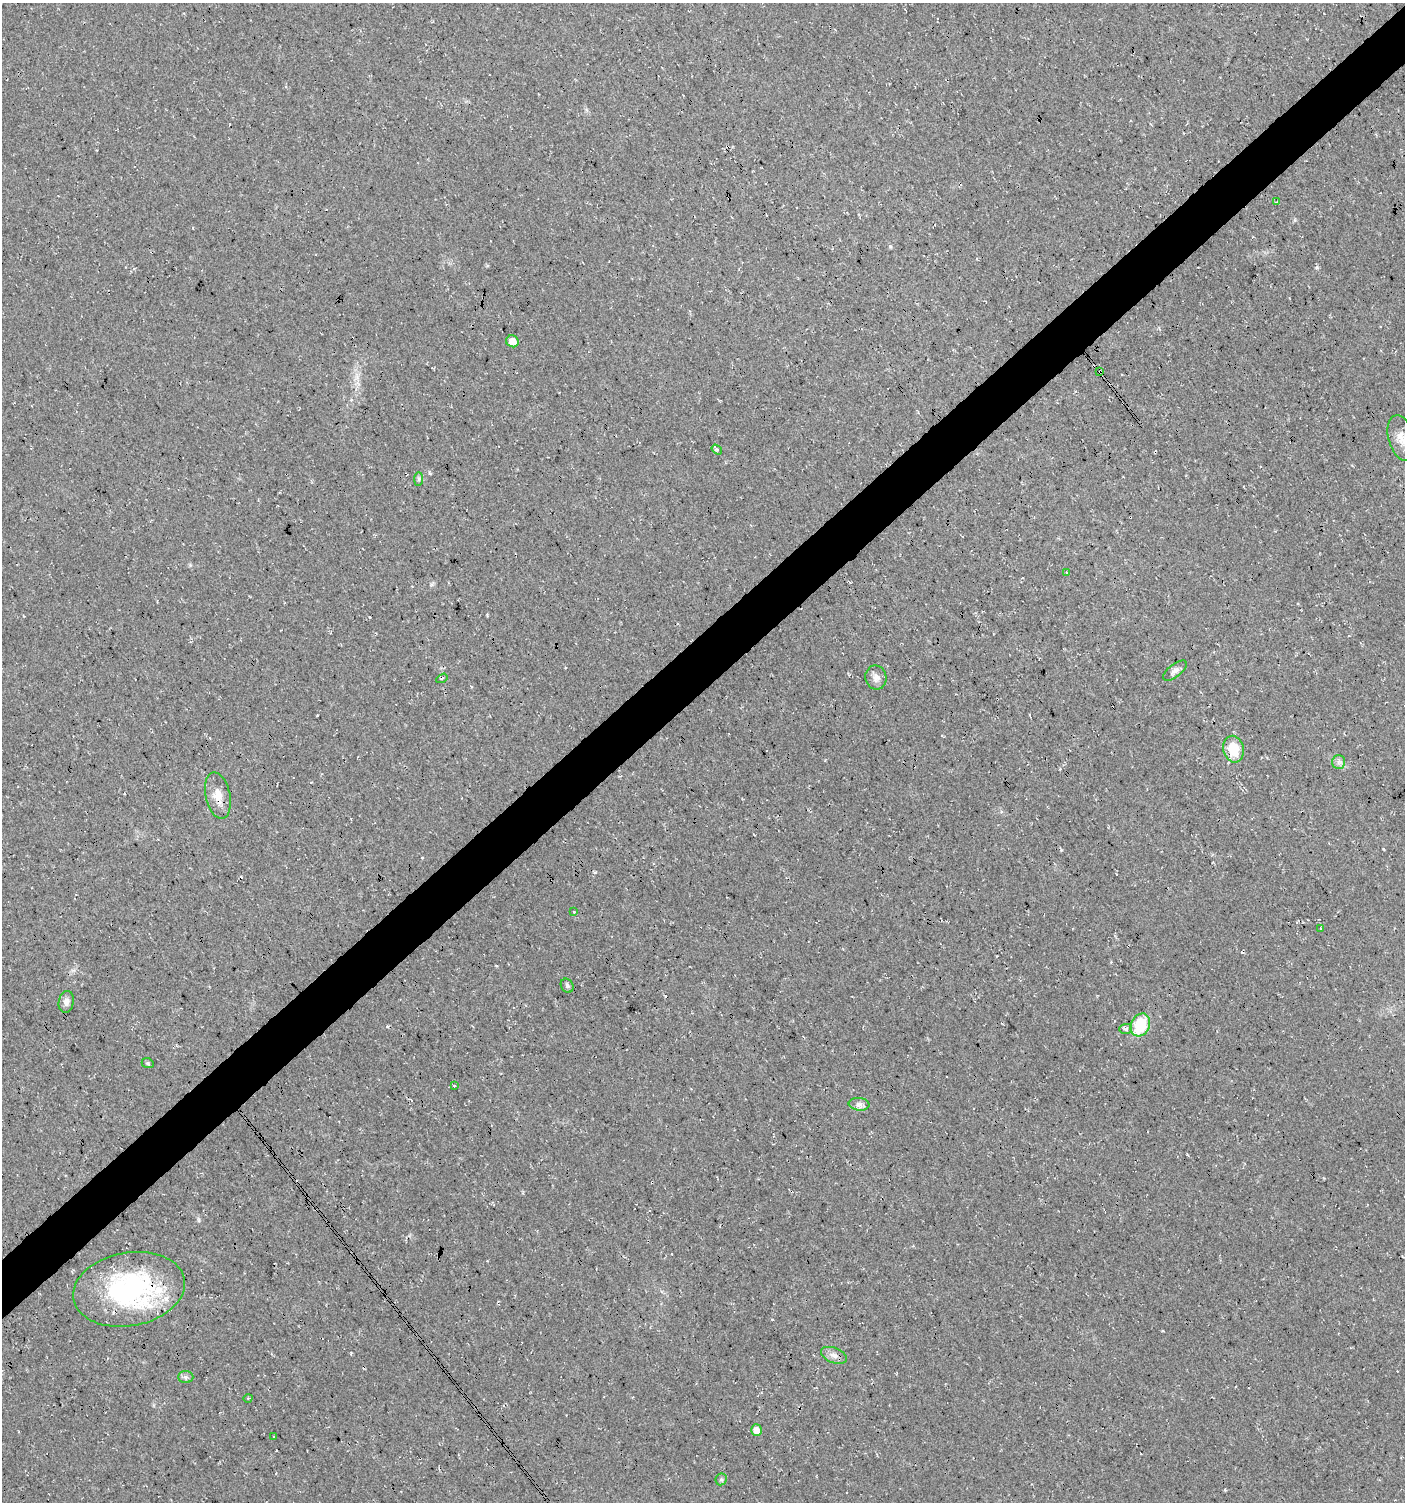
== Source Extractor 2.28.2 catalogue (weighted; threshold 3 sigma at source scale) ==
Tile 10 of 4 x 4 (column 2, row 3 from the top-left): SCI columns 1549-2951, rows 1509-3008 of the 5964 x 6007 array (HDU 1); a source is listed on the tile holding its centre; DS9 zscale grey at full resolution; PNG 1407 x 1504 px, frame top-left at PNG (2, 3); each listed source drawn as its Kron ellipse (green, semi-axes under 4 px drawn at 4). Shown black and unused: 4% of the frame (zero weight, under 3 of 4 exposures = <1% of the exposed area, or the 3 px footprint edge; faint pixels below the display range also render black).
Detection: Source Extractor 2.28.2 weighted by HDU 2 'WHT'; one run over the whole footprint, this tile lists its part. Background 0.018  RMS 0.0064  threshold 0.0288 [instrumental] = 3 sigma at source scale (4.5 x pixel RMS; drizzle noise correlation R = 1.50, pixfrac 1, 0.0396/0.0396 arcsec/px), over >= 5 px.
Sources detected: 32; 3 cosmic-ray / hot-pixel residue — neither listed nor drawn; the other 29 listed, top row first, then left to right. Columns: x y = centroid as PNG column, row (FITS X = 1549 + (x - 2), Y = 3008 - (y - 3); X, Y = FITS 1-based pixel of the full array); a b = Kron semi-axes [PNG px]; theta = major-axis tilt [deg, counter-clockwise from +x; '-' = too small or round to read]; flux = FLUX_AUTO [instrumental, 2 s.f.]
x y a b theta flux
1276 202 3 2 - 0.58
512 341 6 6 - 5.6
1100 372 3 3 - 0.72
1402 438 23 13 -74 9.5
717 449 6 4 -35 1.2
419 479 7 4 90 1.2
1066 572 3 3 - 0.59
1175 671 14 6 38 2.8
876 677 12 10 -78 3.9
442 678 6 2 33 0.78
1233 749 13 10 -78 18
1339 762 7 6 - 2
218 795 23 12 -78 9
574 912 3 3 - 0.48
1321 928 2 2 - 0.61
567 986 7 6 - 1.4
66 1002 11 7 80 3
1140 1025 12 9 64 26
1126 1029 6 5 - 1.6
148 1063 6 4 -22 0.84
454 1085 3 2 - 0.54
859 1104 10 6 -6 2.6
129 1289 56 36 10 110
834 1355 13 7 -22 3.7
186 1377 7 6 - 1.8
248 1398 4 3 - 0.53
757 1430 6 5 - 5.3
274 1437 2 2 - 0.58
721 1479 6 5 - 1.1
Overlapping masked pixels (flux is a lower limit): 3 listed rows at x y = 1100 372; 218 795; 129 1289
Isophote crosses this tile's border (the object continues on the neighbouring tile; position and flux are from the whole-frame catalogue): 1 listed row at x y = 1402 438
Unlisted compact peaks at least as high as the median listed source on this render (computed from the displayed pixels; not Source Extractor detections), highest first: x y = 1317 267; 890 246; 487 615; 1383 849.